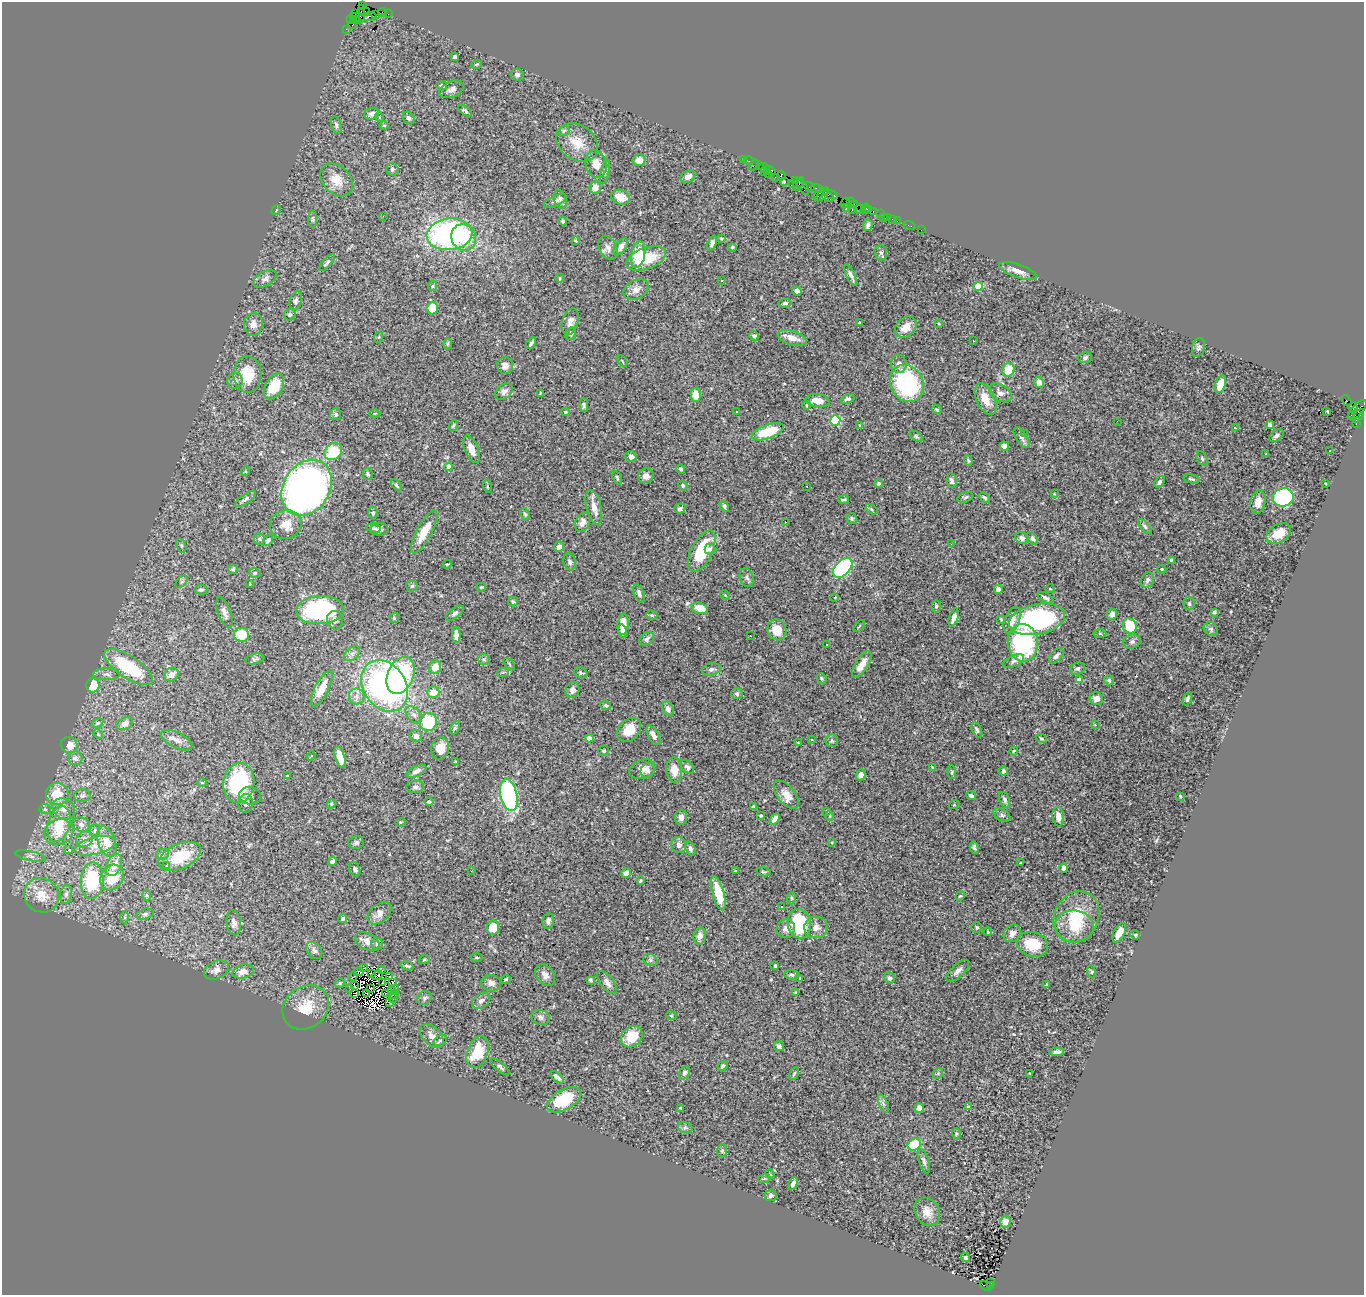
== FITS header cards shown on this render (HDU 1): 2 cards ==
NAXIS1  =                 1362
NAXIS2  =                 1293

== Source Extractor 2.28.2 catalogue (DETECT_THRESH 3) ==
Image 1362 x 1293 px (HDU 1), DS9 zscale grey, 1 PNG px = 1 image px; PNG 1366 x 1297 px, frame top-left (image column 1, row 1293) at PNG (2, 2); each listed source drawn as its Kron ellipse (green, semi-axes under 4 px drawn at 4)
Background 1.71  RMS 0.054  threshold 0.162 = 3 sigma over >= 5 px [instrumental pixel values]
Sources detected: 500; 9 with non-positive FLUX_AUTO (blend fragments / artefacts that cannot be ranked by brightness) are neither listed nor drawn; the other 491 listed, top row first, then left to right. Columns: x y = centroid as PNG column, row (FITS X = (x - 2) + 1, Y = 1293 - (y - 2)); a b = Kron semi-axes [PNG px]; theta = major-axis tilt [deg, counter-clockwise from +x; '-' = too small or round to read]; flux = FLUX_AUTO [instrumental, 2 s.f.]
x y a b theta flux
363 5 4 2 - 30
364 11 5 3 - 230
383 12 4 2 - 82
356 14 3 2 - 62
361 14 10 4 82 490
375 14 2 2 - 66
388 14 2 2 - 30
354 17 4 3 - 120
368 17 9 4 7 590
351 20 4 3 - 79
356 20 4 3 - 83
352 25 4 2 - 54
346 29 2 2 - 41
455 57 4 3 - 13
476 64 5 3 - 3.7
517 75 6 6 - 9.9
442 86 5 4 - 7.7
452 89 13 8 22 18
465 111 8 3 -39 7.9
371 114 7 5 20 13
379 117 5 3 - 3.4
409 118 7 5 -46 13
336 125 9 5 -76 8.9
384 125 4 3 - 3.3
564 131 6 5 - 5.9
577 142 22 17 -36 76
743 159 2 2 - 72
639 160 6 6 - 35
749 161 5 3 - 120
596 164 14 10 -75 35
754 165 6 3 54 250
759 165 3 3 - 83
764 167 5 3 - 150
392 169 6 6 - 6.9
770 170 6 3 -29 120
605 172 12 4 77 8.2
764 172 2 2 - 35
768 174 3 2 - 78
781 176 5 4 - 240
688 177 8 6 27 25
775 177 3 2 - 200
336 180 18 13 -47 56
785 181 3 3 - 150
795 181 3 2 - 60
792 183 3 2 - 27
798 184 7 4 58 590
809 186 6 3 -25 380
595 187 6 6 - 31
803 187 9 3 -55 480
817 189 6 3 -22 320
819 194 7 3 62 460
823 194 8 3 50 230
831 195 7 3 -18 420
620 197 9 7 -18 48
829 198 4 3 - 99
560 199 9 6 -72 12
555 201 12 5 23 12
850 202 3 2 - 79
845 203 5 3 - 150
854 205 3 2 - 83
846 208 2 2 - 150
859 209 5 3 - 130
865 209 5 3 - 260
276 210 5 3 - 3.1
852 210 3 2 - 240
869 210 4 3 - 60
873 212 3 3 - 150
881 214 3 2 - 6.6
383 216 2 2 - 47
888 217 3 3 - 160
883 218 2 2 - 32
313 219 8 4 90 6
892 219 2 2 - 17
563 221 4 3 - 5.8
897 221 2 2 - 39
868 225 6 4 73 11
909 225 6 2 -18 38
921 230 2 2 - 33
450 234 23 16 6 910
464 237 13 12 - 120
721 238 4 3 - 3.9
576 241 4 3 - 5.3
712 243 8 4 67 11
621 247 10 5 55 20
732 247 4 3 - 4.5
608 248 12 8 -63 20
881 253 8 6 -85 8.8
638 255 13 7 78 100
646 258 21 10 20 130
327 263 10 4 49 7.3
1018 271 20 6 -19 28
850 275 12 4 -65 13
560 278 4 3 - 3
265 279 12 7 30 16
722 280 3 3 - 16
432 286 5 4 - 4.1
978 286 4 4 - 140
636 289 13 9 30 24
797 291 4 4 - 15
296 301 9 6 73 11
785 303 6 4 7 6.3
432 308 6 5 - 67
290 315 6 5 - 8.3
570 322 13 8 73 21
860 323 3 3 - 5
253 324 11 9 79 25
939 324 3 2 - 2.7
906 327 12 9 42 47
571 334 6 5 - 10
754 336 5 4 - 11
379 337 5 3 - 3.3
792 338 15 7 -17 35
973 341 3 2 - 15
531 343 6 3 54 7.4
447 344 6 4 89 4.9
1198 347 10 6 73 9.7
1085 357 7 5 21 8.8
622 361 6 2 -58 3.2
899 364 9 8 - 18
505 366 8 8 - 25
1008 370 7 6 - 81
247 374 18 14 -89 100
235 381 8 7 - 13
1039 382 5 4 - 20
907 383 19 16 -61 420
1220 384 9 5 70 62
274 386 14 8 61 100
504 391 10 6 42 17
540 393 4 2 - 2.8
1000 393 12 8 -32 20
696 395 7 5 -87 40
847 399 7 4 22 8.7
985 399 17 9 -65 60
817 401 12 6 -8 40
1346 401 6 4 -57 450
584 405 7 4 -84 7.1
806 405 4 3 - 3.3
1353 407 5 3 - 710
937 410 5 3 - 5.2
1357 410 13 5 48 820
1326 411 3 3 - 130
565 412 4 4 - 4.2
736 412 3 2 - 6.1
375 413 5 3 - 3.8
335 414 5 5 - 8.4
1351 415 3 2 - 49
1358 416 8 4 54 540
835 420 5 5 - 300
1117 421 2 2 - 1.7
1356 424 3 2 - 61
860 425 4 3 - 3.8
1270 425 4 3 - 12
453 426 6 3 60 5.3
1236 428 3 2 - 5.9
768 432 17 7 19 140
1025 433 2 2 - 1.6
916 436 7 4 -37 6.1
1276 436 8 5 36 11
1022 438 12 5 -58 14
1004 446 5 4 - 17
471 449 14 6 -69 31
333 451 9 8 - 150
1330 451 3 2 - 4.4
1266 453 3 3 - 8.8
631 457 5 5 - 16
1202 458 7 5 -64 6.5
968 460 5 4 - 4.9
449 467 4 4 - 35
681 469 5 4 - 6.1
246 471 5 3 - 2.8
368 474 6 5 - 7.2
646 476 8 7 - 22
617 477 7 4 -64 5.5
1192 479 8 3 -13 6.8
952 481 7 5 -80 10
1160 482 6 4 54 13
879 483 4 4 - 4.7
1325 483 3 2 - 2.6
396 485 7 3 -49 5.5
487 486 6 4 -73 3.5
683 486 5 4 - 5.5
807 486 2 2 - 1.6
307 488 30 23 58 2300
1054 494 3 2 - 2.4
965 497 8 5 17 7.3
1283 497 10 9 - 410
985 498 6 4 -46 6.8
246 499 12 4 35 11
843 500 5 2 - 5.8
1258 502 11 7 79 32
724 506 6 4 -59 7.5
594 507 17 7 -77 33
680 509 6 5 - 7.8
871 509 6 4 -33 5.5
373 513 5 5 - 7.1
525 514 6 3 -67 5.5
852 518 5 5 - 5.5
583 522 10 7 66 25
785 522 3 2 - 4.2
286 524 16 14 20 48
1145 526 9 4 -49 7.2
374 528 7 4 -8 8.3
379 529 9 6 0 12
424 532 24 7 61 63
1279 533 13 9 31 53
1022 538 6 5 - 12
1032 538 7 4 -50 9.9
259 539 6 5 - 6.4
268 540 6 4 53 8.3
951 544 3 2 - 5.8
181 546 7 4 -71 6.1
559 547 5 5 - 16
710 549 5 5 - 10
702 551 22 10 63 180
1172 560 3 3 - 5.4
570 562 8 6 -76 11
447 564 4 4 - 3.6
843 568 11 7 46 550
233 569 5 5 - 5.5
1162 569 5 4 - 3.9
254 573 6 4 4 5.9
747 578 9 6 -70 11
1147 580 8 6 65 11
182 582 7 4 45 6.9
250 584 3 2 - 2.4
412 586 5 5 - 6.5
481 587 5 3 - 3.3
998 589 4 4 - 9.8
1050 589 4 3 - 2.6
201 590 6 5 - 7.6
639 593 9 5 -69 9.6
725 595 5 4 - 3.3
835 597 3 2 - 2.2
1046 598 8 4 -30 11
513 602 5 4 - 5.3
1189 603 6 5 - 7.8
936 606 6 4 88 6.8
700 608 8 5 -15 52
320 610 24 14 3 460
224 612 16 6 -69 19
1214 612 4 3 - 5.9
455 613 10 5 36 9.8
1112 614 5 5 - 20
652 615 6 4 -19 5.1
394 618 5 5 - 4.5
954 618 9 4 73 23
1001 619 3 2 - 3.8
1037 619 28 15 12 580
335 620 9 7 -74 19
1012 620 14 7 70 37
623 624 10 5 83 53
859 626 7 2 45 3.4
1130 626 8 7 - 130
1211 629 7 6 - 9
777 630 10 9 - 54
623 631 7 4 -77 20
1100 633 6 4 -1 4.7
241 635 7 7 - 89
456 635 8 4 -89 21
750 636 2 2 - 2.8
647 639 8 5 39 10
1132 642 8 7 - 11
1023 643 18 15 -85 390
827 645 3 2 - 2.9
352 654 9 6 39 13
1056 656 9 5 48 14
255 659 10 5 11 8.3
484 659 6 5 - 6.9
1013 661 11 5 25 11
509 664 7 3 -46 3.6
862 664 15 6 58 39
129 667 28 11 -33 240
435 667 7 6 - 41
1077 668 8 6 21 8
711 669 9 6 10 11
503 672 6 4 19 5.3
581 673 7 5 -30 5.6
106 674 13 6 1 14
171 675 7 6 - 28
400 675 19 13 67 380
821 678 5 4 - 6
1080 680 4 4 - 45
1109 680 5 5 - 7.9
93 685 7 6 - 110
385 686 27 21 -55 1100
322 689 20 6 63 56
572 690 8 6 70 16
433 692 6 6 - 46
737 694 6 5 - 8.7
357 696 8 7 - 19
1096 698 7 6 - 23
1187 699 7 4 67 8
606 706 5 4 - 7.4
668 709 7 5 -68 17
414 715 10 6 -50 14
428 722 9 8 - 180
98 723 6 4 28 5.3
125 724 9 6 25 18
1095 725 3 2 - 4.1
455 728 7 4 63 6
629 730 13 10 46 55
977 730 8 4 -65 8.9
98 734 5 4 - 4.1
653 735 10 5 -60 23
416 736 6 6 - 14
589 738 4 4 - 54
1041 738 6 3 -29 4.5
177 740 17 7 -26 24
811 740 3 3 - 44
832 741 6 6 - 7.5
798 743 3 2 - 2.4
69 745 8 7 - 27
440 748 11 9 80 48
604 751 5 5 - 4.9
1014 751 4 3 - 3.5
311 756 4 3 - 3.9
340 757 11 5 -74 55
75 758 7 6 - 12
455 762 4 4 - 3.7
687 767 8 5 -42 11
933 767 4 2 - 3.8
642 769 13 9 20 27
647 770 8 6 69 12
674 770 12 8 -86 47
416 771 10 5 26 16
1003 771 4 4 - 12
952 772 7 3 -83 4.8
861 775 5 4 - 19
288 776 3 2 - 3.1
202 783 5 3 - 3.3
239 783 20 15 81 330
415 787 9 6 2 11
57 794 11 11 - 69
509 795 16 8 -78 580
786 795 17 8 -51 38
82 796 8 6 4 10
250 796 11 8 -3 15
971 796 5 3 - 9.3
1180 796 3 3 - 3.5
1005 800 8 4 -68 9.4
429 802 4 4 - 8.6
246 803 9 7 86 16
331 804 5 4 - 3.4
954 805 5 3 - 2.9
753 806 3 2 - 3.4
45 809 5 5 - 7.4
64 809 12 9 -37 29
827 811 4 3 - 3.5
761 815 3 2 - 4
1002 815 9 5 -33 9.8
830 816 5 3 - 2.8
681 817 7 6 - 19
1058 817 10 6 -83 29
775 819 6 4 57 23
400 822 5 4 - 4
59 824 18 11 74 100
81 825 9 7 -24 14
95 831 6 5 - 7.1
59 832 15 12 18 45
84 839 9 7 37 16
107 842 16 8 -70 46
832 842 4 3 - 3
356 843 8 6 12 10
679 845 8 7 - 19
95 846 21 8 14 44
974 847 6 4 -77 7.7
690 849 7 5 -65 11
68 850 3 3 - 49
163 854 6 5 - 8.4
30 856 15 4 -12 15
180 856 23 12 24 120
332 861 5 4 - 13
1020 863 3 2 - 2.3
114 865 11 7 66 39
166 865 3 3 - 9.7
1064 868 4 4 - 13
355 869 7 5 -70 8.7
471 871 2 2 - 9.4
735 871 3 3 - 4
764 872 7 4 -10 5.5
626 873 5 4 - 21
112 877 13 11 56 110
92 881 18 11 87 310
640 881 3 3 - 4.3
718 893 18 6 -75 93
66 894 9 6 82 12
42 895 18 16 -43 75
147 895 5 4 - 4.4
960 896 5 4 - 4.1
791 898 6 4 -89 4.7
782 906 3 2 - 6
379 913 13 9 40 27
145 914 9 5 14 8.8
125 917 6 4 -89 4.8
1076 917 26 22 63 170
343 918 4 4 - 6.3
548 921 8 5 80 12
234 923 13 7 -81 18
799 924 15 11 -77 260
1075 926 19 16 -8 93
493 927 7 6 - 61
816 927 11 11 - 28
977 927 5 5 - 6.1
786 929 9 9 - 19
988 932 4 3 - 3.2
1012 933 9 8 - 20
1119 933 10 5 63 34
1135 935 5 4 - 5.3
700 936 8 6 79 20
367 941 13 8 -27 29
377 944 6 5 - 6.4
1032 944 16 12 -17 110
314 950 10 7 -50 13
477 957 6 3 -1 4.1
424 960 5 3 - 3.3
650 960 7 5 -22 7.4
407 966 7 4 -16 7.2
775 966 3 3 - 8
364 968 2 2 - 1.6
216 970 13 8 24 24
382 970 2 2 - 4.3
958 971 14 6 43 18
243 972 10 7 15 27
359 972 4 2 - 0.71
1091 972 6 3 -82 3.8
372 973 3 2 - 3
377 975 6 3 33 1.6
545 975 12 8 -53 21
792 975 7 4 -7 7.3
353 976 4 2 - 1.7
389 976 3 2 - 3
889 978 6 5 - 11
506 979 5 3 - 4.8
800 979 3 3 - 5.9
590 980 4 3 - 6.2
392 982 4 2 - 6
607 982 13 6 -53 17
340 983 5 4 - 6.4
383 983 2 2 - 2.8
491 983 10 8 -10 17
354 985 3 2 - 3.7
1046 985 4 2 - 4.5
371 988 3 2 - 1.3
350 989 3 2 - 1
395 989 3 2 - 3.5
391 990 4 2 - 2.4
795 992 3 2 - 3.5
366 993 4 2 - 3.2
386 993 3 2 - 0.58
355 994 3 2 - 4.1
394 994 5 2 - 8.2
393 998 5 3 - 4.2
424 998 7 6 - 9.1
481 1001 10 6 33 15
389 1002 2 2 - 3.8
306 1007 24 20 36 98
671 1015 5 3 - 2.9
541 1017 9 7 -17 12
432 1036 14 8 -45 26
632 1037 12 9 43 66
440 1041 7 5 31 7.6
779 1046 5 5 - 11
477 1052 16 10 70 130
1057 1052 7 3 6 12
723 1066 5 4 - 5.7
500 1067 11 4 -40 8.6
684 1073 7 5 58 7.2
794 1073 7 4 62 5.3
938 1073 6 4 47 5.5
1029 1073 3 2 - 2.9
557 1077 8 4 -39 14
564 1100 18 10 30 160
883 1104 9 3 -69 7.6
968 1106 4 3 - 11
680 1108 3 3 - 2.7
919 1108 5 4 - 27
685 1127 7 5 -15 6.5
956 1134 5 4 - 5.5
914 1145 7 5 32 120
722 1151 6 5 - 5.5
924 1161 13 5 -72 12
770 1174 5 4 - 4.2
764 1179 6 4 20 5
793 1184 6 4 62 12
771 1195 6 5 - 11
927 1212 15 12 -60 37
1005 1222 6 5 - 28
966 1258 5 4 - 7
991 1282 3 2 - 190
986 1286 6 4 -26 510
990 1286 3 3 - 210
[9 non-positive-flux detections neither listed nor drawn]